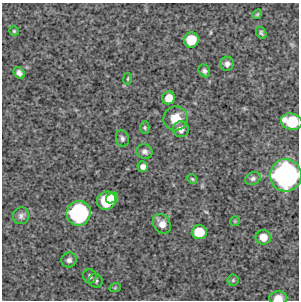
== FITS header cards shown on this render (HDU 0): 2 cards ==
NAXIS1  =                  297 /Length X axis
NAXIS2  =                  298 /Length Y axis

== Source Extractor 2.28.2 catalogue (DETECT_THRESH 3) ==
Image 297 x 298 px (HDU 0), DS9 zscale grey, 1 PNG px = 1 image px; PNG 301 x 302 px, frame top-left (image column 1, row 298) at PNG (2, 3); each listed source drawn as its Kron ellipse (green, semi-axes under 4 px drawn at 4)
Background 4310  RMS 200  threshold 614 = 3 sigma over >= 5 px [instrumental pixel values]
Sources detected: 33; all 33 listed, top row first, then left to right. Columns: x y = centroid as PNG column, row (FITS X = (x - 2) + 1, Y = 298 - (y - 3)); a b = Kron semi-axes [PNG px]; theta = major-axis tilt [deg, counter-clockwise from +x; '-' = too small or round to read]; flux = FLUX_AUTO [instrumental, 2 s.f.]
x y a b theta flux
257 14 5 4 - 1.7e+04
14 31 5 5 - 1.8e+04
261 33 7 4 -58 2.6e+04
191 40 7 7 - 3.4e+05
227 64 7 7 - 5.3e+04
204 71 7 5 -58 3.7e+04
19 73 6 5 - 5.2e+04
128 79 6 3 82 1.4e+04
169 98 6 6 - 1.7e+05
176 118 12 12 - 2.2e+05
292 122 11 8 -14 5.1e+05
145 128 6 4 -89 1.9e+04
181 129 8 8 - 8.4e+04
122 138 9 6 -77 4.2e+04
144 151 8 7 - 4.9e+04
143 167 5 5 - 6.2e+04
286 175 16 16 - 3.3e+06
253 178 8 6 24 3.9e+04
192 179 5 4 - 1.8e+04
112 198 6 5 - 2.2e+05
107 201 10 9 - 6.5e+05
79 213 12 12 - 1.8e+06
21 216 8 8 - 5.2e+04
235 221 5 5 - 1.6e+04
162 224 11 8 -54 1.1e+05
199 232 7 7 - 3.3e+05
263 237 7 7 - 1.6e+05
69 260 8 7 - 5.2e+04
90 276 7 7 - 3.8e+04
233 280 5 5 - 2.1e+04
96 281 7 6 - 3.1e+04
115 288 6 3 19 1.2e+04
278 298 9 6 3 1.2e+05
At the frame edge (FLAGS 8, measured only in part): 3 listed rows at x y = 292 122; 286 175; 278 298